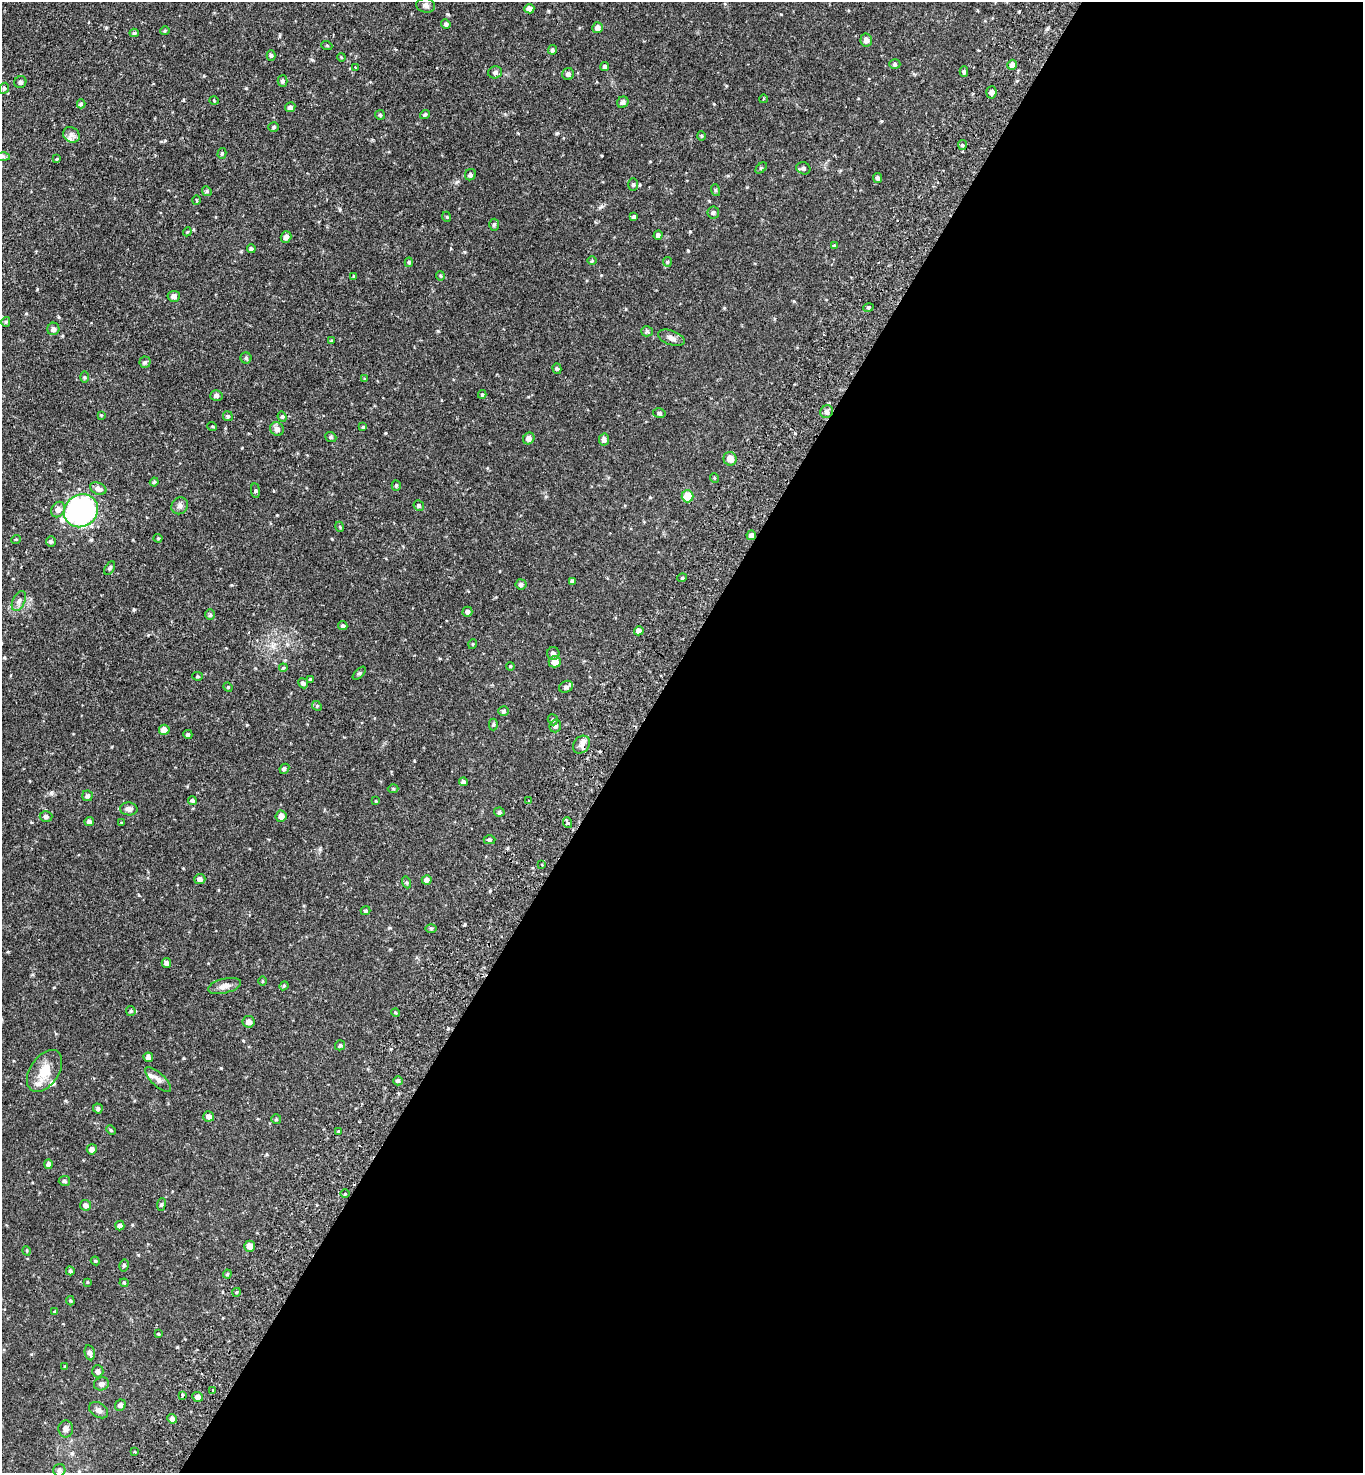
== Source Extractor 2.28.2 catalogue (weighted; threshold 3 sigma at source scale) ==
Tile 12 of 4 x 4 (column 4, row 3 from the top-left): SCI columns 4286-5646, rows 1507-2977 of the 5986 x 5954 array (HDU 1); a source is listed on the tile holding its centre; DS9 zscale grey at full resolution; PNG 1365 x 1475 px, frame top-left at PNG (2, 2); each listed source drawn as its Kron ellipse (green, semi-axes under 4 px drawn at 4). Shown black and unused: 54% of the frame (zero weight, under 2 of 3 exposures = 3% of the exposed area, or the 3 px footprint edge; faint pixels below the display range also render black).
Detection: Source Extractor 2.28.2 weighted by HDU 2 'WHT'; one run over the whole footprint, this tile lists its part. Background 0.0878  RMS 0.0066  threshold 0.0297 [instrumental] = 3 sigma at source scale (4.5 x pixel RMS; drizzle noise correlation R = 1.50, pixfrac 1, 0.05/0.05 arcsec/px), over >= 5 px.
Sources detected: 207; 5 cosmic-ray / hot-pixel residue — neither listed nor drawn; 5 inside a brighter listed object's ellipse — not listed separately; the other 197 listed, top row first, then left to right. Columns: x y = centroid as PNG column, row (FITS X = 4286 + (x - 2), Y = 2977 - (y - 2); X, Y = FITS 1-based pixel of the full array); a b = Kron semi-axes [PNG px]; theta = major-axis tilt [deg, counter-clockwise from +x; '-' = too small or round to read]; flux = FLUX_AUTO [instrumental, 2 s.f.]
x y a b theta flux
426 5 9 7 -9 2.2
529 9 5 5 - 3.4
446 24 5 4 - 1.3
598 28 5 5 - 3.1
165 31 4 4 - 0.64
134 33 5 4 - 0.87
866 40 6 5 - 2.7
327 46 5 3 - 0.57
552 50 5 4 - 1.1
271 55 5 4 - 1
341 57 4 3 - 0.46
895 64 5 5 - 1
1012 65 5 4 - 2.7
355 67 2 2 - 0.59
605 67 5 4 - 1.1
495 72 7 6 - 1.7
964 72 5 4 - 1
568 74 6 6 - 1.9
283 81 5 5 - 1.2
20 82 6 5 - 1.6
4 88 6 5 - 1.1
991 92 6 5 - 2
763 99 4 3 - 0.54
214 101 4 3 - 0.47
623 102 6 5 - 1.7
81 104 4 4 - 1
290 107 5 4 - 1.5
425 114 5 3 - 1.1
380 115 5 5 - 0.83
274 127 5 4 - 1
71 135 9 7 -34 2.3
702 136 5 3 - 0.56
962 145 5 4 - 0.97
222 153 5 4 - 0.82
3 156 7 4 -2 1
57 159 4 3 - 0.6
761 168 7 4 44 0.84
803 168 7 6 - 1.4
470 175 6 5 - 1.1
878 178 5 4 - 1.3
633 184 6 5 - 1
715 190 6 4 -72 0.76
207 191 5 4 - 0.86
197 200 5 3 - 0.59
713 213 6 5 - 1.1
447 217 5 3 - 0.52
634 217 4 3 - 1
494 225 6 5 - 0.98
187 232 4 3 - 0.46
658 235 5 4 - 1.7
286 237 6 5 - 2.7
834 246 4 3 - 0.6
251 249 4 4 - 1.1
592 261 5 3 - 0.51
409 262 5 4 - 0.89
667 262 5 4 - 0.77
354 276 4 3 - 0.61
440 276 4 3 - 0.64
174 296 6 5 - 2
868 308 5 3 - 0.73
6 322 5 4 - 0.76
53 329 6 6 - 2.1
647 331 6 5 - 1.1
671 338 14 7 -19 3
331 341 4 4 - 0.49
246 358 5 5 - 1
145 362 5 5 - 1
557 369 5 4 - 0.9
85 377 6 4 -89 0.68
365 379 3 3 - 0.8
482 394 4 4 - 0.66
216 396 6 5 - 1.9
827 412 7 6 - 1.8
659 413 6 5 - 1.1
101 415 3 3 - 0.44
228 416 5 5 - 1.1
282 417 5 4 - 0.87
212 426 5 3 - 0.58
363 427 4 4 - 0.69
277 429 7 6 - 2.6
331 437 6 4 -21 0.93
529 438 6 5 - 2.6
604 439 6 5 - 2.1
730 459 7 6 - 6.1
714 478 5 3 - 0.52
154 482 4 4 - 0.85
396 486 5 4 - 0.79
98 489 8 6 -24 3.3
255 491 7 4 -83 0.92
688 496 6 6 - 13
180 506 9 8 - 2.2
419 506 5 5 - 1.1
58 510 8 6 57 3
81 511 18 16 38 160
340 527 5 3 - 0.55
751 535 5 4 - 2.2
158 538 4 4 - 0.67
16 539 5 3 - 0.46
51 541 5 5 - 0.86
110 568 7 4 59 0.99
682 578 5 3 - 0.66
573 581 4 4 - 1.1
521 584 5 5 - 1.3
19 601 11 6 64 2.3
467 612 5 5 - 1.5
210 615 5 5 - 0.9
343 626 5 4 - 1.1
639 631 5 4 - 2.8
473 644 5 3 - 0.49
553 653 6 6 - 2.4
555 662 6 6 - 5.6
510 666 4 3 - 0.54
283 668 4 3 - 0.59
359 673 8 3 44 0.79
198 676 5 4 - 0.67
310 679 4 4 - 0.47
303 683 5 4 - 1.5
228 687 5 4 - 0.67
566 687 7 5 28 1.6
317 706 5 4 - 0.73
504 711 5 5 - 1.1
553 720 5 5 - 1.1
493 725 6 4 90 0.87
555 726 6 5 - 1.7
164 730 5 5 - 4.8
188 734 4 4 - 1.1
582 745 9 7 53 2.8
284 769 5 4 - 1.1
463 782 4 4 - 1.4
393 788 5 3 - 0.61
87 796 5 5 - 1.5
192 800 4 4 - 1.1
376 801 3 3 - 0.44
529 801 3 3 - 1.4
129 809 8 6 -2 2.4
499 812 5 4 - 1.1
46 816 6 5 - 1.5
281 816 5 5 - 3.6
89 822 5 4 - 1.6
122 823 4 3 - 0.49
568 823 5 3 - 0.75
490 840 6 4 1 0.95
542 865 3 3 - 1.1
200 879 5 5 - 2.4
427 880 5 4 - 2.1
407 882 6 4 -71 0.77
366 911 5 4 - 0.79
431 928 6 4 0 0.82
166 963 5 4 - 2
262 981 5 3 - 0.6
225 986 17 7 14 3.8
284 986 5 4 - 0.78
131 1011 5 4 - 0.89
395 1013 4 3 - 0.81
249 1022 6 5 - 3
340 1045 5 4 - 1.1
148 1057 5 5 - 2.1
45 1071 23 14 56 12
158 1080 17 6 -44 3
398 1081 5 4 - 1.1
98 1108 5 4 - 1.4
209 1116 5 5 - 2.4
276 1119 5 5 - 0.69
111 1130 5 4 - 0.74
339 1131 3 3 - 2.3
92 1149 5 5 - 2.5
49 1164 5 4 - 1.6
64 1181 6 5 - 1.3
345 1194 4 3 - 0.64
85 1205 5 5 - 2.4
161 1205 6 4 84 0.96
120 1225 5 4 - 1.9
250 1246 5 5 - 4.3
27 1251 5 3 - 0.55
95 1261 4 4 - 0.67
124 1265 6 4 78 0.99
70 1271 4 4 - 0.94
227 1274 4 4 - 0.64
87 1282 4 2 - 0.42
124 1283 4 4 - 0.71
237 1292 4 3 - 0.58
70 1301 5 4 - 0.69
55 1311 4 3 - 0.78
158 1334 4 3 - 0.67
90 1353 8 5 -78 2.2
65 1367 4 3 - 0.62
98 1371 6 5 - 1.9
101 1384 7 6 - 1.9
213 1390 3 3 - 1.8
182 1395 3 3 - 2.5
198 1397 5 5 - 2.9
120 1405 6 5 - 1.9
99 1410 10 7 -33 2.4
172 1419 5 4 - 3.1
66 1429 8 7 - 2.3
135 1452 3 3 - 1.4
59 1470 6 6 - 1.8
Overlapping masked pixels (flux is a lower limit): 1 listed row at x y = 751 535